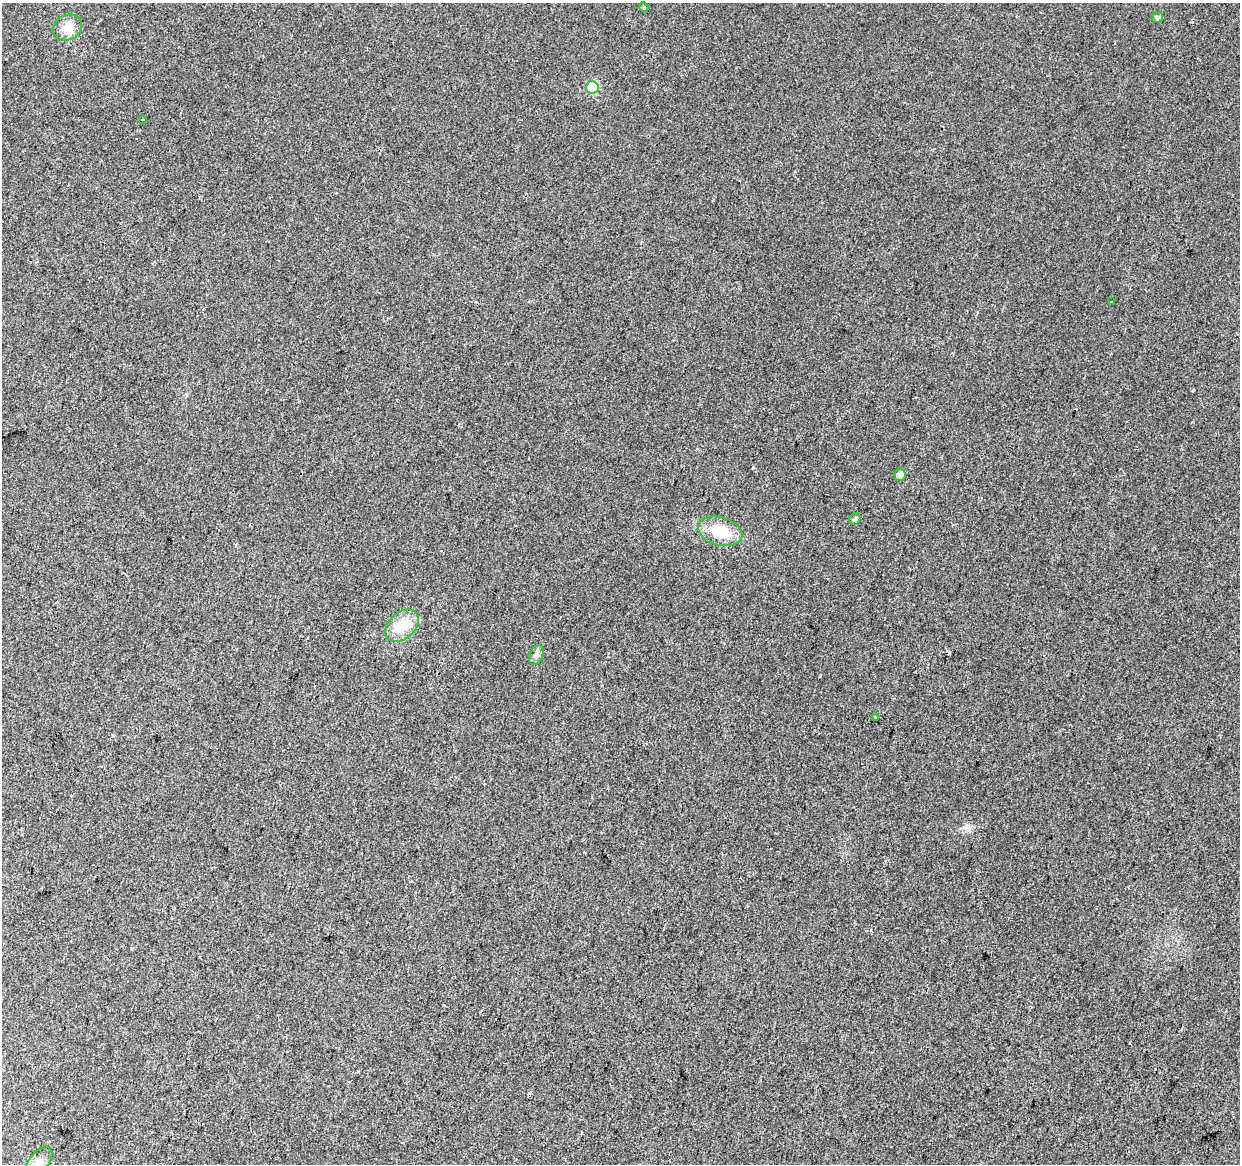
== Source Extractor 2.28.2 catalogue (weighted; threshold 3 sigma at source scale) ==
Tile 7 of 4 x 4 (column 3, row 2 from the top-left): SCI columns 2487-3724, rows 2610-3771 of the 4961 x 5162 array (HDU 1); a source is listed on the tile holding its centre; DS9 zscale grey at full resolution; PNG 1242 x 1166 px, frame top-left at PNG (2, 3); each listed source drawn as its Kron ellipse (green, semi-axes under 4 px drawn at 4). Shown black and unused: <1% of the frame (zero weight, under 2 of 3 exposures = <1% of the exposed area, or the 3 px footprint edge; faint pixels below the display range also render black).
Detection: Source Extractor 2.28.2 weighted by HDU 2 'WHT'; one run over the whole footprint, this tile lists its part. Background 0.0101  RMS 0.0057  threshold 0.0259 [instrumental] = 3 sigma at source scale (4.5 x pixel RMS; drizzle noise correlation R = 1.50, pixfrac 1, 0.0396/0.0396 arcsec/px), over >= 5 px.
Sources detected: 17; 4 cosmic-ray / hot-pixel residue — neither listed nor drawn; the other 13 listed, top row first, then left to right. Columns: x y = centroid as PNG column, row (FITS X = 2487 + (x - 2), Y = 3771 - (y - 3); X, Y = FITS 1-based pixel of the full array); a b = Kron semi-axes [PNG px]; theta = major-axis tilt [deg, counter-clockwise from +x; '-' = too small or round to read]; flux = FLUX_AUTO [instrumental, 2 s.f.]
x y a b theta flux
644 7 5 4 - 0.87
1157 17 6 5 - 1.3
67 28 15 12 27 7.3
592 87 6 6 - 28
143 120 3 3 - 1.5
1111 301 3 3 - 2.1
900 475 6 5 - 2.9
855 519 6 5 - 1.4
720 531 22 14 -14 17
402 626 19 13 42 13
536 655 10 6 67 2.2
875 717 3 3 - 1.3
38 1163 19 10 52 5.9
Isophote crosses this tile's border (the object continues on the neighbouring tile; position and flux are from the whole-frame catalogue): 1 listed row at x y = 38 1163
Unlisted compact peaks at least as high as the median listed source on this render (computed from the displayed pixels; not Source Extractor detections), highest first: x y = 753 467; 1193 390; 968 828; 820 676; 582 1133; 1192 22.